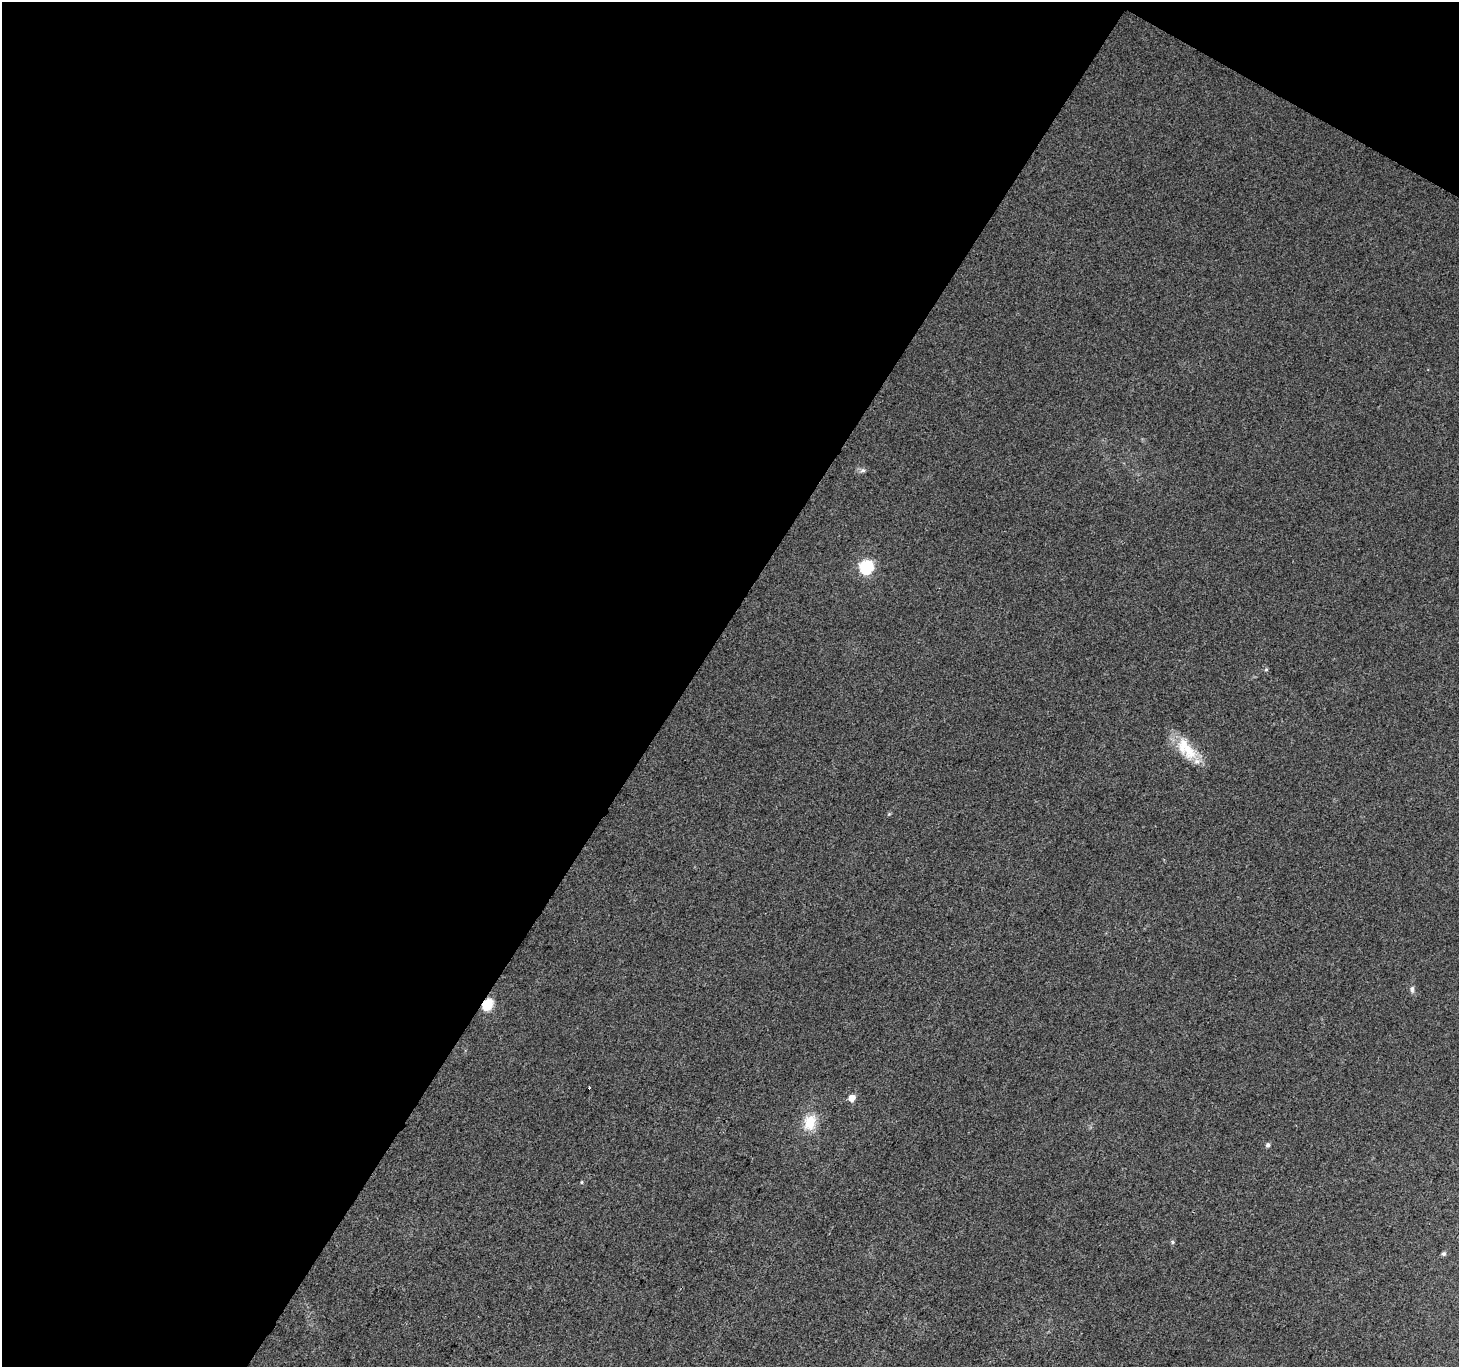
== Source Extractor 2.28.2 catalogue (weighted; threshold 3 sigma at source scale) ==
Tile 1 of 2 x 2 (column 1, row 1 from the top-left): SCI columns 1-1457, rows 1486-2850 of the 2914 x 2950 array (HDU 1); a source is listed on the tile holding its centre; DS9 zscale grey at full resolution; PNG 1461 x 1369 px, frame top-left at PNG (2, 2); no overlay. Shown black and unused: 49% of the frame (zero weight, under 2 of 3 exposures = <1% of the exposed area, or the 3 px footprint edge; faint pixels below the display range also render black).
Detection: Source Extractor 2.28.2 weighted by HDU 2 'WHT'; one run over the whole footprint, this tile lists its part. Background 0.0624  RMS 0.014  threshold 0.063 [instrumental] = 3 sigma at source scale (4.5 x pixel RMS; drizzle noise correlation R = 1.50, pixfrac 1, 0.0396/0.0396 arcsec/px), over >= 5 px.
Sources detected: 13; all 13 listed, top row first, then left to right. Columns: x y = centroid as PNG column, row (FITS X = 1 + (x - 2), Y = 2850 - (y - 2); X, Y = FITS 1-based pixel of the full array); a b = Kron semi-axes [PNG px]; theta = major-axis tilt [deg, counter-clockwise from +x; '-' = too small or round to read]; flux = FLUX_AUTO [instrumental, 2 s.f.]
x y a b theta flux
863 470 8 6 -1 3.8
867 567 6 6 - 230
1266 670 6 4 1 1.7
1188 749 34 16 -63 42
1412 989 9 5 84 3.9
488 1004 6 5 - 110
589 1088 3 3 - 3.5
852 1098 5 5 - 21
810 1122 22 16 78 30
1268 1145 5 5 - 3.3
582 1182 5 3 - 1.4
1172 1242 5 5 - 2.1
1444 1253 6 5 - 2.7
Overlapping masked pixels (flux is a lower limit): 1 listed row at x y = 488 1004